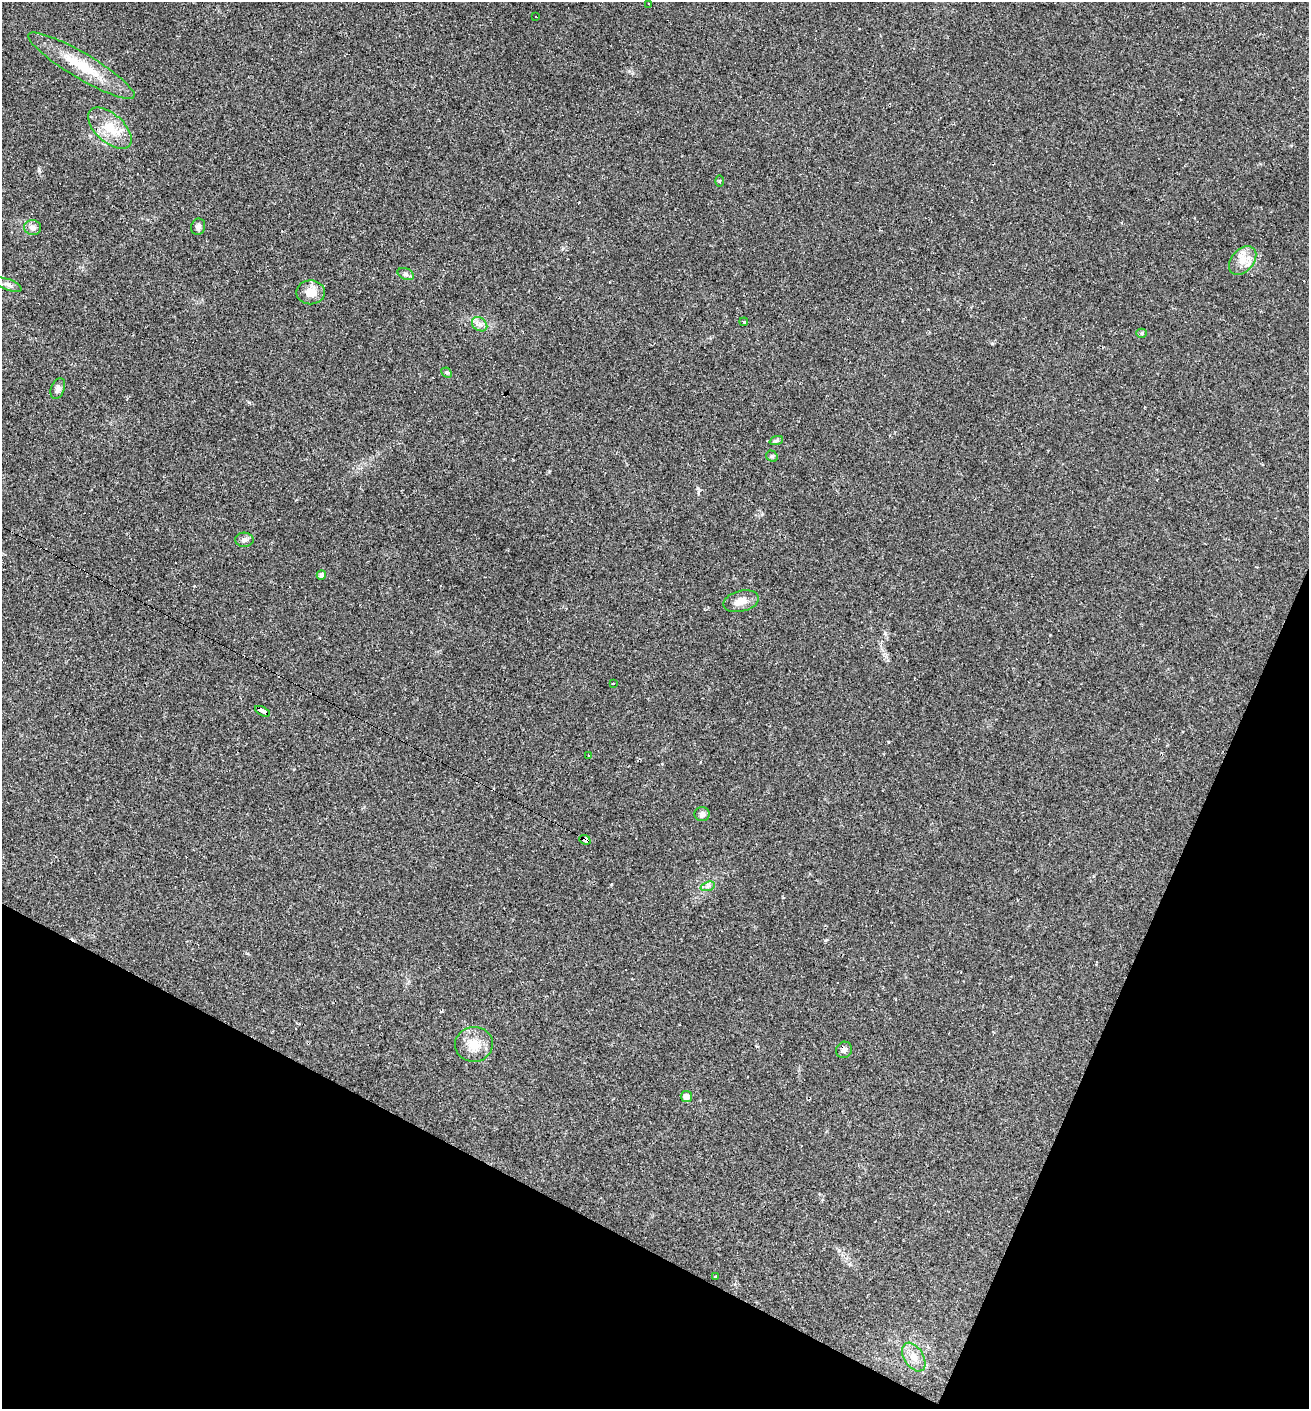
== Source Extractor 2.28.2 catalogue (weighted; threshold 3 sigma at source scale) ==
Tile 15 of 4 x 4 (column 3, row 4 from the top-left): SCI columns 2888-4194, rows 1-1407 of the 5640 x 5628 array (HDU 1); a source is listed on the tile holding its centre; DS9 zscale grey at full resolution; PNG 1311 x 1411 px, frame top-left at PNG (2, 2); each listed source drawn as its Kron ellipse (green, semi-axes under 4 px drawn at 4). Shown black and unused: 21% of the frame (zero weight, under 2 of 3 exposures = <1% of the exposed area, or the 3 px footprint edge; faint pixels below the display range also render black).
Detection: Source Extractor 2.28.2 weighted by HDU 2 'WHT'; one run over the whole footprint, this tile lists its part. Background 0.0331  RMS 0.0045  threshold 0.0202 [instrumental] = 3 sigma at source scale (4.5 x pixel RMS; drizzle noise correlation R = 1.50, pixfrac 1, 0.05/0.05 arcsec/px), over >= 5 px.
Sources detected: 45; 13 cosmic-ray / hot-pixel residue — neither listed nor drawn; the other 32 listed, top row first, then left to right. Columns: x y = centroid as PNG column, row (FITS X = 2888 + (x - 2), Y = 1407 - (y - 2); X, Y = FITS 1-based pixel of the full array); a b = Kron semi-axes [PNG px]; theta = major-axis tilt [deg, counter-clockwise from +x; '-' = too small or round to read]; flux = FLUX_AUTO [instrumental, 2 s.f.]
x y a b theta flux
648 3 2 2 - 0.37
536 17 3 2 - 0.62
81 66 61 12 -31 18
110 128 26 14 -42 11
720 181 5 4 - 0.44
198 227 8 7 - 1.4
33 228 8 7 - 2.2
1243 260 16 11 48 5.6
406 274 9 5 -25 1.2
8 285 14 5 -21 1.8
311 292 14 12 -1 6.4
744 322 4 3 - 0.99
480 324 8 6 -37 1.9
1142 333 5 4 - 0.71
447 373 6 4 -44 0.69
58 389 11 6 68 1.5
776 441 7 4 18 0.86
772 456 6 5 - 0.79
244 540 9 7 -2 1.6
321 575 5 4 - 1.6
741 601 18 10 14 4.6
613 684 3 2 - 0.44
263 711 8 4 -29 52
588 755 2 2 - 0.29
702 814 7 7 - 2.1
585 840 6 4 -22 100
708 886 7 4 19 1.2
474 1044 19 17 3 7.9
844 1050 8 8 - 1.7
686 1096 5 5 - 3.4
716 1276 3 3 - 0.45
914 1357 16 9 -58 4.2
Overlapping masked pixels (flux is a lower limit): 2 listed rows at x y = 263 711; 585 840
Unlisted compact peaks at least as high as the median listed source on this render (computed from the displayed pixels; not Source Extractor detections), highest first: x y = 39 169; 698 488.